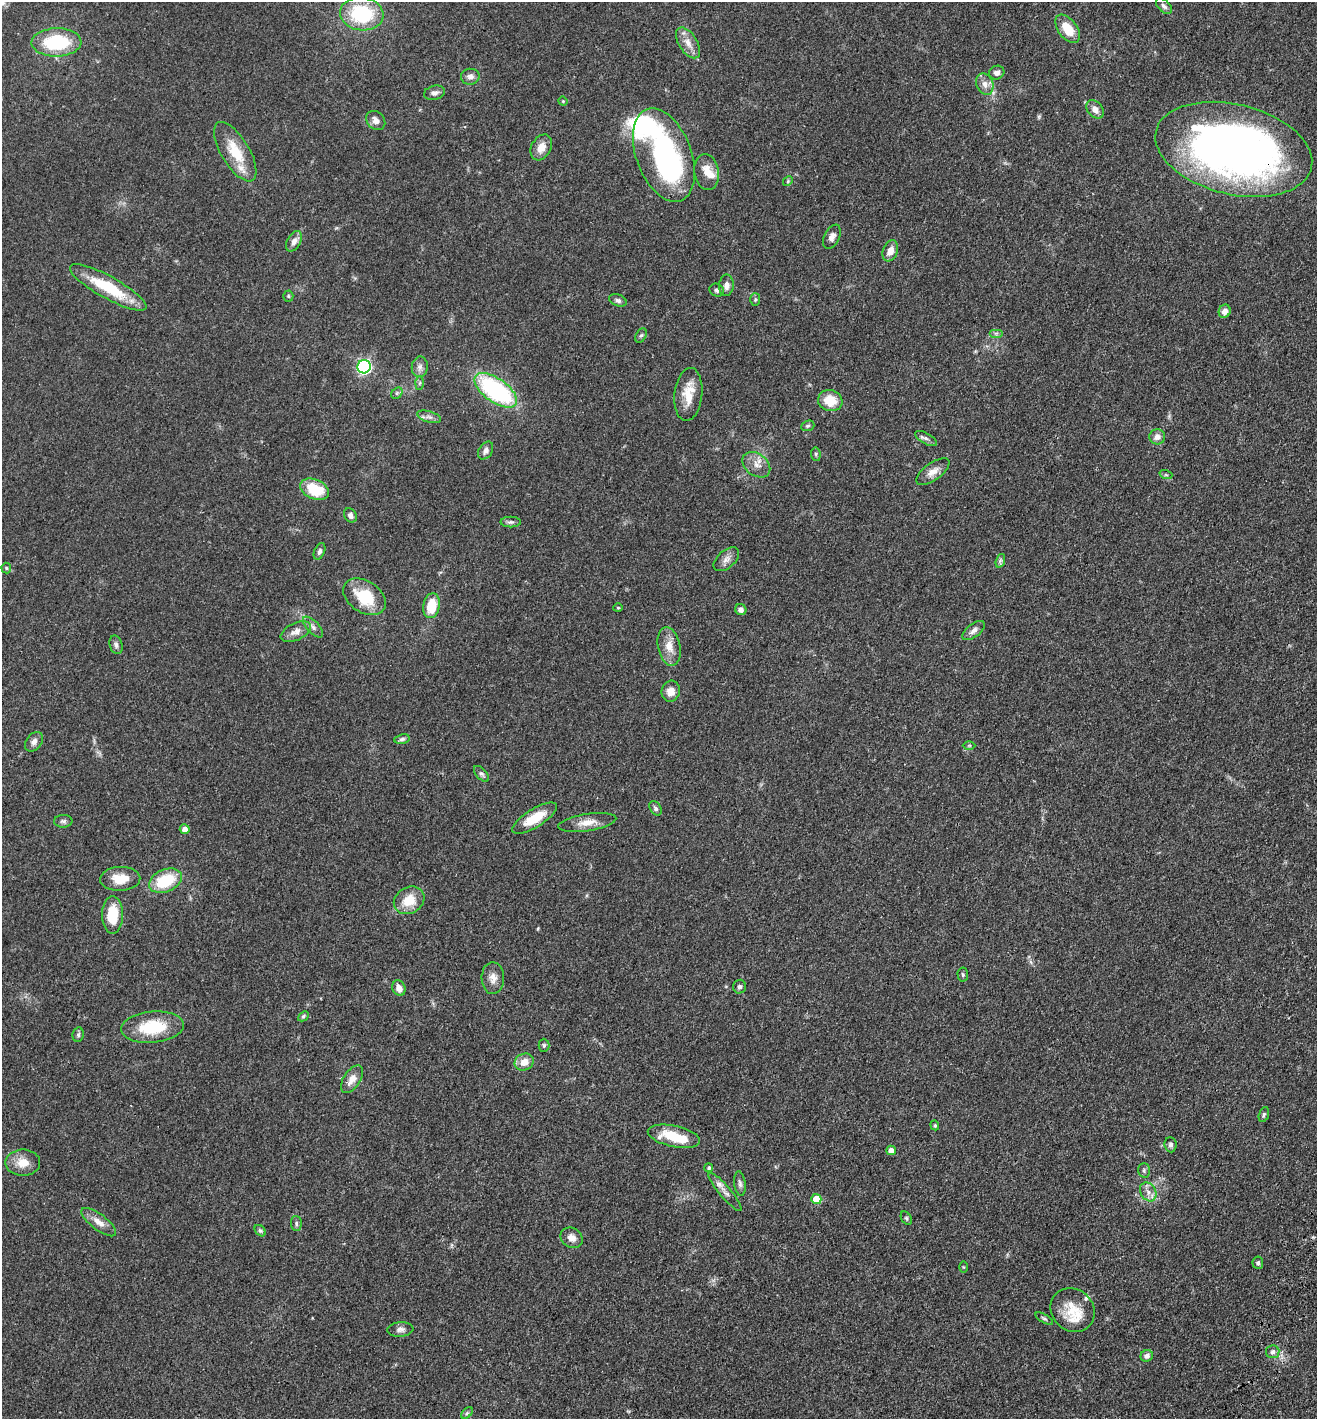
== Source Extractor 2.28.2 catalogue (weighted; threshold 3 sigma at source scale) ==
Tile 6 of 4 x 4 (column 2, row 2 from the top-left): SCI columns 1650-2964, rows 2973-4389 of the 6066 x 6001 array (HDU 1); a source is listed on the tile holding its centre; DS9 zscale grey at full resolution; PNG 1319 x 1421 px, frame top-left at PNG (2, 2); each listed source drawn as its Kron ellipse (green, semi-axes under 4 px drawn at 4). Shown black and unused: <1% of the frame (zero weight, under 3 of 4 exposures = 11% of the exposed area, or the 3 px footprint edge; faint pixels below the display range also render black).
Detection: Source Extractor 2.28.2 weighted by HDU 2 'WHT'; one run over the whole footprint, this tile lists its part. Background 0.0631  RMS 0.0045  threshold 0.0202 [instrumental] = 3 sigma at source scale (4.5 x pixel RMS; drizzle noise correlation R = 1.50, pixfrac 1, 0.05/0.05 arcsec/px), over >= 5 px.
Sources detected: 118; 2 inside a brighter object's white glare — neither listed nor drawn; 5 inside a brighter listed object's ellipse — not listed separately; the other 111 listed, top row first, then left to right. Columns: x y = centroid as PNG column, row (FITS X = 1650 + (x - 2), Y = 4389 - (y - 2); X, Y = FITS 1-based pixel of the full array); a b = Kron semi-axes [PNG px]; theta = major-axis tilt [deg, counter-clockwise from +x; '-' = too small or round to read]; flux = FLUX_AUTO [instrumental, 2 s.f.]
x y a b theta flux
1164 6 10 6 -44 1.4
362 14 22 16 -7 31
1068 29 16 9 -54 9.2
56 42 25 14 2 28
688 43 17 9 -57 4.2
997 73 8 6 25 2
470 77 9 8 - 2.1
985 84 11 8 -67 2.8
434 93 11 7 15 1.7
563 101 4 4 - 0.49
1095 109 10 7 -51 3
376 120 11 8 -45 2.6
541 147 14 9 61 4.4
1234 149 80 45 -14 280
235 152 33 14 -59 14
664 155 49 27 -69 78
706 172 18 12 -82 5.6
788 181 5 4 - 0.5
832 237 13 7 64 2.3
294 241 11 6 61 2.5
890 251 11 7 68 3.5
726 285 10 7 86 2.4
108 287 43 11 -29 21
717 290 7 6 - 1.3
288 296 5 5 - 0.59
755 299 6 5 - 0.67
618 300 9 5 -21 1.2
1225 311 7 6 - 2.9
996 333 7 4 0 0.84
641 335 7 5 61 0.87
364 367 7 6 - 89
420 367 10 8 84 2.1
420 383 6 4 88 0.76
496 390 25 12 -35 60
397 393 6 5 - 0.79
688 394 27 14 83 8.4
830 401 12 10 -17 8.9
429 417 12 5 -17 1.7
808 426 7 5 21 0.76
1157 437 8 7 - 2.4
926 438 12 5 -29 1.3
486 450 9 6 58 1.8
816 454 7 4 -83 0.69
756 465 15 11 -37 4.1
933 472 19 8 35 3.8
1166 475 6 4 -18 0.64
315 489 15 10 -23 15
350 515 7 6 - 1.7
511 522 10 5 0 1.1
319 551 9 5 66 1.2
726 559 15 8 42 2.7
1000 561 7 4 72 0.89
6 568 5 5 - 0.59
364 597 23 15 -33 16
431 606 12 8 79 11
618 608 5 3 - 0.39
741 610 6 5 - 1.7
313 627 13 6 -46 2
974 631 13 6 38 2.1
296 632 16 8 25 3.6
116 645 9 6 -75 1.3
669 646 19 11 -78 5.5
671 691 10 9 - 3.8
402 739 8 4 10 1.1
34 742 11 7 53 2
969 745 6 4 1 0.54
481 774 9 5 -47 1.1
655 808 8 5 -58 1.1
535 818 26 9 32 11
63 821 9 6 2 1.2
587 822 29 8 9 5.2
185 829 5 5 - 3
120 879 20 12 2 7.8
165 881 17 11 23 19
409 900 16 13 30 8.8
112 915 19 10 -90 13
963 975 7 5 -87 0.75
493 978 16 11 -90 3.6
739 987 7 6 - 1.2
399 988 8 6 -66 3
303 1016 6 4 42 0.72
152 1027 31 15 5 20
78 1035 7 5 78 1
544 1045 6 5 - 0.72
524 1062 9 8 - 4.8
352 1079 16 8 56 4
1264 1115 8 5 72 0.82
935 1125 5 4 - 0.62
674 1136 26 10 -12 14
1170 1145 7 6 - 1.2
891 1150 5 4 - 3.4
23 1163 17 13 0 6.2
709 1168 4 4 - 0.67
1144 1170 7 6 - 0.91
740 1183 12 5 -82 1.5
725 1192 25 5 -50 2.6
1148 1192 10 7 -60 2.6
816 1199 5 5 - 10
906 1218 7 5 -60 0.74
99 1222 21 8 -37 4.1
296 1224 7 5 -88 1
260 1231 6 4 -48 0.78
572 1238 12 9 -31 3.2
1258 1263 6 5 - 1
964 1267 6 4 -89 0.48
1073 1310 23 20 -41 11
1044 1319 10 4 -31 0.87
400 1330 13 7 5 1.9
1273 1352 7 6 - 1.4
1147 1356 6 5 - 1.6
467 1413 7 4 45 0.81
Overlapping masked pixels (flux is a lower limit): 1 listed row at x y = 1234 149